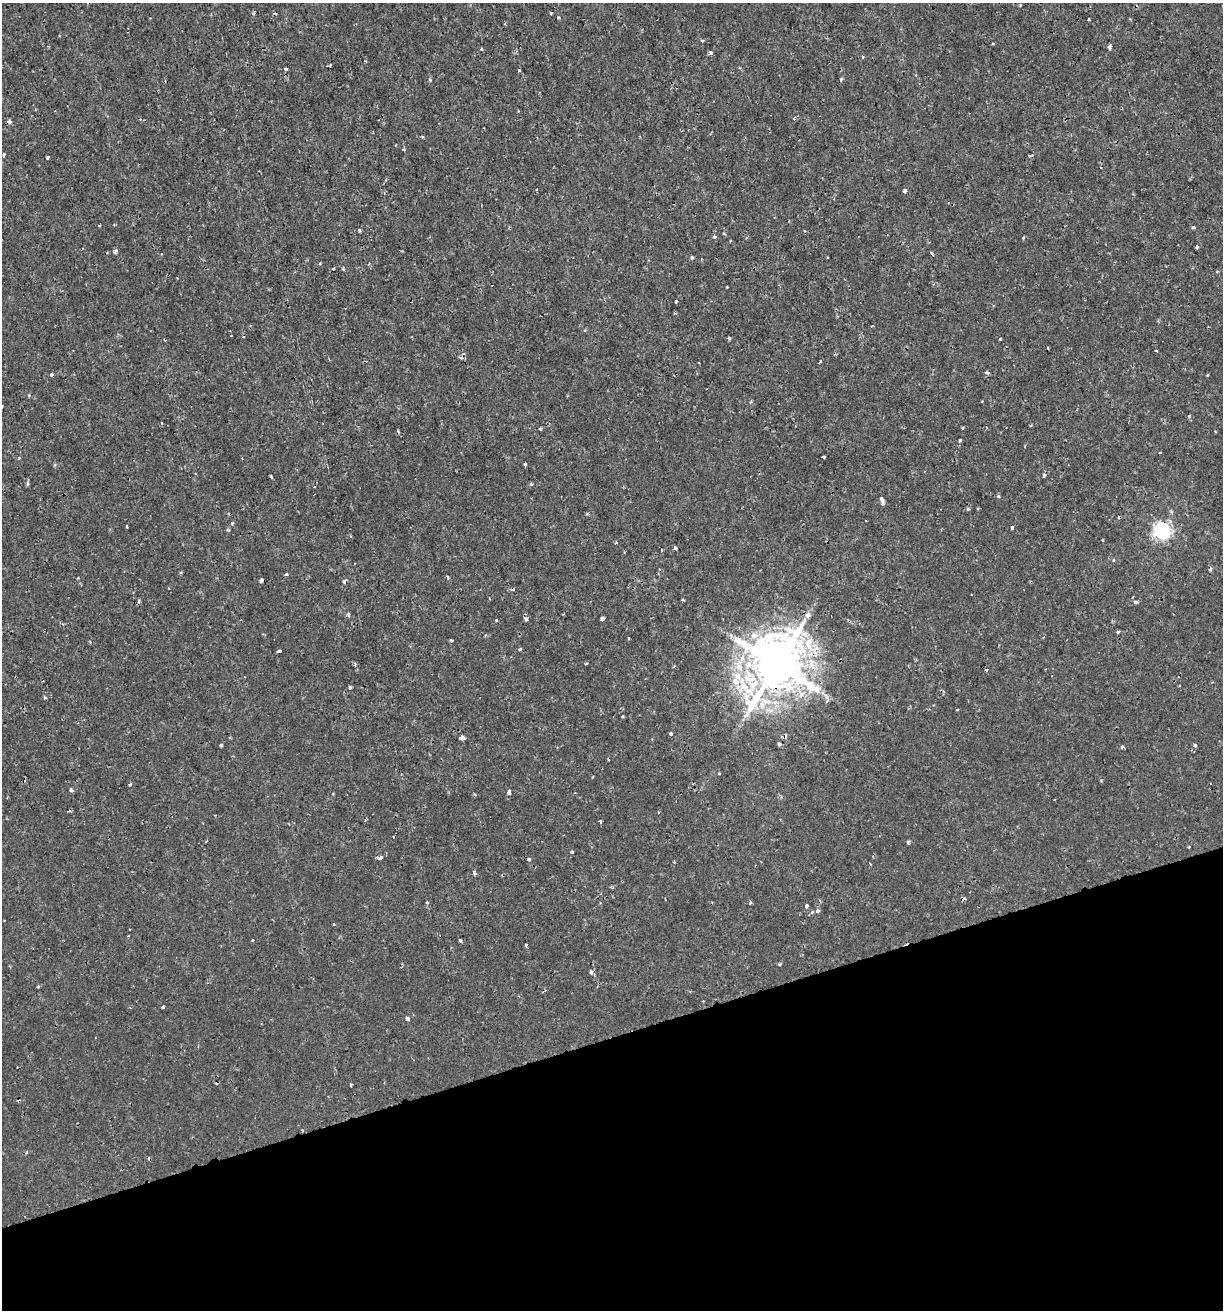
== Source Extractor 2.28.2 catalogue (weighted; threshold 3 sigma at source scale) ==
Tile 14 of 4 x 4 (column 2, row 4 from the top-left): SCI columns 1274-2494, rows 2-1309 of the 5039 x 5234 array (HDU 1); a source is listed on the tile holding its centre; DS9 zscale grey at full resolution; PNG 1225 x 1312 px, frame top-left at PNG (2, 3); no overlay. Shown black and unused: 21% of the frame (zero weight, under 2 of 3 exposures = <1% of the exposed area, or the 3 px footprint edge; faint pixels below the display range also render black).
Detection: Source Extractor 2.28.2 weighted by HDU 2 'WHT'; one run over the whole footprint, this tile lists its part. Background 6.39e-04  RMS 0.0011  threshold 0.00512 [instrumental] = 3 sigma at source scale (4.5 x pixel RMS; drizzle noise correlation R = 1.50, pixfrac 1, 0.0396/0.0396 arcsec/px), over >= 5 px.
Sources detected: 124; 10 cosmic-ray / hot-pixel residue — not listed; the other 114 listed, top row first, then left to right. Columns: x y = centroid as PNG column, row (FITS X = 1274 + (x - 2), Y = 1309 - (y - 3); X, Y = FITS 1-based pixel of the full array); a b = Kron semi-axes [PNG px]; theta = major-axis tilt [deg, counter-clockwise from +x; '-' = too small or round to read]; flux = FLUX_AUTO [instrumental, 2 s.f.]
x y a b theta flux
254 13 5 3 - 0.14
551 13 4 2 - 0.095
558 17 3 3 - 0.13
1088 19 3 3 - 0.12
702 41 4 3 - 0.16
1109 47 4 3 - 0.52
481 49 4 3 - 0.18
711 53 4 4 - 0.34
862 56 3 3 - 0.35
330 65 3 3 - 0.19
286 69 3 3 - 0.49
519 70 3 3 - 0.14
841 78 5 3 - 0.13
430 80 5 4 - 0.12
794 118 3 3 - 0.85
9 122 4 4 - 0.42
403 149 5 2 - 0.11
4 155 3 2 - 0.17
1029 156 4 3 - 0.12
48 157 3 3 - 0.53
537 189 3 2 - 0.098
905 191 4 3 - 0.34
1193 227 4 3 - 0.15
359 231 4 3 - 0.14
724 234 4 3 - 0.11
714 237 4 4 - 0.19
1023 238 4 3 - 0.1
1197 247 4 3 - 0.2
115 251 4 3 - 0.36
692 257 4 3 - 0.2
320 263 3 3 - 0.16
676 301 3 3 - 0.15
729 338 4 3 - 0.15
1000 339 3 2 - 0.11
1156 351 4 3 - 0.22
820 361 4 3 - 0.11
987 372 5 4 - 0.21
51 375 3 3 - 0.26
2 406 3 2 - 0.14
1189 416 3 3 - 0.17
540 429 3 3 - 0.18
960 440 3 3 - 0.33
824 457 4 3 - 0.49
19 458 4 3 - 0.12
525 464 4 3 - 0.41
1044 475 5 3 - 0.15
271 477 4 3 - 0.12
27 483 7 3 81 0.18
531 484 4 4 - 0.18
998 496 4 3 - 0.14
881 499 5 4 - 0.39
883 504 5 4 - 0.22
232 523 4 3 - 0.14
127 526 3 3 - 0.33
1012 528 3 3 - 0.32
228 530 4 3 - 0.15
1162 531 7 7 - 36
616 542 3 3 - 0.14
675 548 4 3 - 0.48
1114 560 4 4 - 0.13
1210 569 3 3 - 0.56
286 574 4 3 - 0.15
261 580 4 3 - 0.37
139 601 6 4 89 0.15
1135 602 5 4 - 0.21
348 614 5 3 - 0.3
808 615 7 7 - 0.49
526 619 3 3 - 0.58
602 619 4 3 - 0.41
496 620 3 3 - 0.11
1118 632 4 3 - 0.15
629 638 4 2 - 0.088
451 640 4 3 - 0.18
520 649 4 3 - 0.14
279 651 3 3 - 1
586 664 4 2 - 0.098
777 664 17 14 60 660
355 665 4 3 - 0.13
986 670 3 3 - 0.36
735 682 13 8 -6 1.1
350 687 4 3 - 0.19
45 698 4 4 - 0.2
671 734 5 4 - 0.18
462 738 4 4 - 1.2
779 744 6 3 8 0.2
221 745 3 3 - 0.26
1195 745 3 3 - 0.3
1122 747 5 4 - 0.15
719 774 3 3 - 0.12
130 785 4 3 - 0.18
71 790 5 4 - 0.21
509 792 4 3 - 0.45
659 812 3 2 - 0.095
600 821 4 3 - 0.17
908 842 5 4 - 0.15
572 852 3 3 - 0.24
379 858 5 3 - 0.66
529 859 4 3 - 0.14
474 873 5 3 - 0.31
427 902 5 4 - 0.14
807 906 4 3 - 0.59
817 911 6 4 -44 0.21
812 912 5 4 - 0.21
334 924 3 2 - 0.14
252 940 3 3 - 1.3
460 940 3 3 - 0.28
526 945 3 3 - 0.21
780 964 4 4 - 0.16
591 972 6 4 -77 0.29
38 986 4 3 - 0.14
163 1007 3 3 - 0.19
408 1019 4 4 - 0.29
351 1085 3 3 - 0.28
302 1131 3 2 - 0.17
Overlapping masked pixels (flux is a lower limit): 5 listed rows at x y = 9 122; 1162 531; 777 664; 779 744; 302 1131
Isophote crosses this tile's border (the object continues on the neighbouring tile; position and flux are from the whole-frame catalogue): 1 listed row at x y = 2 406